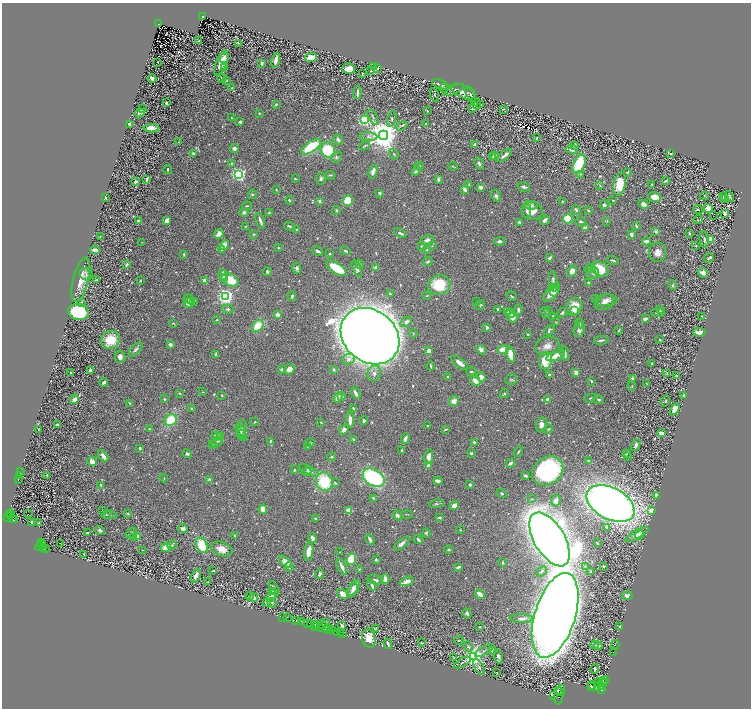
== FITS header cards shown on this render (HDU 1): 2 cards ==
NAXIS1  =                 1498
NAXIS2  =                 1412

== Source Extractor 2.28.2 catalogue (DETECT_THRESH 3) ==
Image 1498 x 1412 px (HDU 1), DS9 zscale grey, zoomed out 1/2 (1 PNG px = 2 x 2 image px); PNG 753 x 710 px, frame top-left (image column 2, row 1411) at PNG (2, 3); each listed source drawn as its Kron ellipse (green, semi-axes under 4 px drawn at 4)
Background 0.265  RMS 0.0085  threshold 0.0255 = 3 sigma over >= 5 px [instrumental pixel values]
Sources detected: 860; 93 cannot appear on this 1/2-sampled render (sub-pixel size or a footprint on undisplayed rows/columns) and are neither listed nor drawn; of the other 767, the 500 brightest by FLUX_AUTO listed and drawn (267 fainter detections omitted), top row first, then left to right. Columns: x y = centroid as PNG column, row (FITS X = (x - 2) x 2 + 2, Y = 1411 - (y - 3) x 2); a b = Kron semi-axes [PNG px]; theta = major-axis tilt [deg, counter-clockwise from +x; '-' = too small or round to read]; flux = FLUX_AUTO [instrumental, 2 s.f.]
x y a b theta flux
202 17 3 2 - 13
159 24 3 2 - 22
199 41 3 2 - 1.6
238 43 3 2 - 1.4
224 58 5 4 - 8.3
311 58 6 4 8 29
276 60 7 3 78 10
157 62 2 1 - 1.3
221 63 13 5 69 33
261 64 3 3 - 6.1
374 66 3 3 - 1.6
224 68 3 2 - 3.5
377 68 3 2 - 2.7
349 69 6 5 - 15
371 71 2 1 - 1.3
362 73 3 2 - 1.3
152 78 4 3 - 9.1
221 78 5 2 - 1.5
227 81 3 3 - 1.6
440 84 9 3 -20 6.1
232 88 3 2 - 2.4
444 88 4 3 - 1.3
454 90 10 2 27 3.5
463 92 13 6 -26 9.5
357 93 6 2 86 6.8
434 95 7 3 -71 2.2
471 95 9 3 -66 3.6
166 103 3 2 - 3.3
276 104 2 2 - 4.5
476 104 6 3 -57 1.8
481 105 3 2 - 1.7
143 109 4 2 - 1.7
473 109 2 2 - 1.4
503 109 2 2 - 1.6
427 111 3 2 - 1.4
140 113 5 3 - 3.6
259 113 2 2 - 2.5
373 117 8 3 -62 2.7
231 118 2 2 - 1.4
392 119 8 4 74 3.5
364 120 3 3 - 380
240 122 3 2 - 4
426 123 3 2 - 1.4
130 124 4 2 - 8.2
402 126 6 2 31 1.8
152 128 8 4 -1 13
383 135 5 5 - 4800
368 137 9 4 -2 5.8
537 138 2 2 - 1.8
338 139 5 3 - 6.3
179 142 3 2 - 1.3
475 144 3 3 - 3.8
574 145 3 2 - 3.6
365 146 5 2 - 1.6
311 147 12 5 35 92
234 149 4 3 - 5.5
572 149 6 4 -8 11
328 150 8 7 - 79
193 153 3 3 - 4.2
670 153 3 2 - 1.7
394 154 5 2 - 1.7
495 156 4 3 - 11
504 156 9 3 38 7.3
336 157 6 4 48 3.5
493 157 4 2 - 3.6
232 163 3 2 - 1.6
479 164 6 3 -59 3.4
579 164 10 5 66 77
419 166 4 2 - 2.1
453 166 4 2 - 1.4
168 169 4 3 - 2.4
416 171 6 3 46 3.7
373 172 7 4 72 9
628 172 3 2 - 1.6
239 174 3 3 - 610
580 174 4 3 - 1.4
330 175 5 3 - 1.9
147 179 4 2 - 5.1
295 179 3 1 - 1.5
321 179 6 4 75 3.6
438 179 3 2 - 7.2
666 181 4 2 - 2.5
136 182 3 2 - 3.5
469 184 3 2 - 1.6
620 184 11 6 78 35
600 185 3 3 - 1.9
652 185 3 2 - 1.8
481 187 4 3 - 7.2
524 187 6 3 -14 4.4
276 190 3 2 - 1.3
465 190 4 3 - 6.9
379 193 3 2 - 3.3
252 194 5 4 - 2.4
496 196 6 4 -64 4.4
704 196 4 4 - 1.4
105 197 3 2 - 2.8
654 197 6 4 -10 17
724 197 3 2 - 2.6
729 197 6 3 -60 2.8
725 199 3 3 - 5.7
289 200 4 3 - 2.3
613 200 2 2 - 2.1
320 201 3 3 - 2.8
348 201 5 5 - 77
562 201 3 2 - 1.9
644 204 5 4 - 7.3
531 205 7 4 -8 3.8
604 205 4 4 - 2.7
247 206 5 2 - 1.9
708 208 5 4 - 17
336 210 4 3 - 2.4
527 210 7 3 -87 3.5
576 210 5 3 - 3
588 210 2 2 - 1.8
698 210 5 2 - 1.5
532 211 10 9 - 19
244 212 4 4 - 4.5
269 212 2 2 - 1.5
725 214 4 3 - 8.3
714 216 2 2 - 27
568 219 5 4 - 100
698 219 5 2 - 1.4
167 220 3 3 - 15
545 220 5 3 - 4.6
138 221 3 2 - 2.8
260 221 8 2 -71 6.2
607 221 3 3 - 1.4
519 222 3 3 - 4
581 222 5 3 - 2.5
245 226 3 3 - 1.5
289 226 5 2 - 2.7
636 226 3 2 - 3.1
586 228 4 3 - 11
297 230 2 2 - 3.8
656 231 3 3 - 7.6
400 233 6 2 -22 4.5
689 233 3 2 - 2.4
219 234 5 4 - 12
631 234 4 2 - 6.6
254 235 3 2 - 2.4
100 237 2 2 - 2
711 239 2 2 - 33
427 240 7 4 12 7.7
704 240 8 4 -80 4.2
499 241 5 3 - 4.2
646 241 4 2 - 6.6
142 242 2 2 - 1.3
224 245 5 4 - 13
421 246 4 3 - 3
432 246 3 3 - 1.3
696 246 3 3 - 1.4
278 248 3 2 - 1.6
95 250 5 3 - 8.1
222 250 3 3 - 1.3
427 250 4 3 - 1.8
318 251 6 3 -34 4.5
345 251 5 3 - 3.1
657 252 9 8 - 14
329 253 2 2 - 2.6
184 254 4 3 - 1.9
550 258 4 3 - 4.3
709 258 5 2 - 3.9
613 260 6 2 -16 2.5
428 261 5 2 - 2.1
127 264 3 2 - 5.2
360 264 4 3 - 2.1
375 267 3 3 - 3.9
297 268 5 4 - 4.8
337 268 12 5 -33 69
357 269 9 4 -68 6.2
590 269 5 4 - 3.5
600 269 9 7 -29 47
572 271 6 4 60 12
267 272 4 3 - 2.8
593 273 6 5 - 4.4
703 273 5 4 - 11
86 274 7 6 - 5.4
223 275 5 3 - 20
224 278 3 3 - 10
81 279 22 7 76 29
96 280 3 2 - 1.8
230 280 9 6 -28 60
140 281 2 2 - 1.8
205 281 4 3 - 8.3
553 281 10 3 -82 5.4
588 283 4 3 - 1.7
439 285 11 9 23 73
672 285 5 4 - 2.7
554 291 5 4 - 9.5
552 293 11 5 51 20
390 294 4 3 - 2
226 296 3 3 - 770
292 296 4 3 - 2.8
427 296 4 2 - 1.4
512 296 5 2 - 1.5
596 298 4 2 - 1.3
189 299 6 3 -26 3.9
606 300 11 6 4 9.6
193 301 4 2 - 3.5
477 301 2 2 - 3.5
81 302 3 2 - 1.6
604 302 10 7 29 8.9
188 303 5 5 - 8.2
480 305 5 4 - 2.4
574 307 9 7 56 32
228 309 6 4 -13 3.2
498 310 3 2 - 4.6
518 310 5 3 - 3.7
548 310 3 2 - 2.5
660 310 3 3 - 8
508 311 3 3 - 4.1
574 311 4 3 - 3.3
78 312 10 8 -11 150
510 313 4 3 - 9.9
545 313 6 3 -60 4.6
562 313 5 3 - 3.2
658 313 7 3 -5 2.9
277 315 3 3 - 11
553 316 3 3 - 1.4
702 316 2 2 - 1.3
513 318 5 4 - 7.5
645 319 4 3 - 7.6
217 320 3 3 - 1.7
406 322 6 4 33 7.6
556 322 4 3 - 1.4
173 323 2 2 - 1.3
580 323 5 2 - 1.5
258 326 7 5 48 42
487 327 3 3 - 3.9
549 330 6 3 41 3.8
579 330 7 5 68 7.5
619 330 4 3 - 1.6
699 332 6 3 -3 15
413 333 4 2 - 1.3
528 334 3 2 - 1.3
370 336 31 26 -39 4500
110 340 9 8 - 42
601 340 7 2 9 4.2
660 340 2 2 - 4.7
170 344 3 3 - 8.1
547 346 12 9 12 15
503 349 6 3 16 20
136 350 9 4 47 5.8
481 350 5 4 - 9
429 351 2 2 - 32
216 354 3 3 - 3.8
511 354 8 4 -75 26
565 354 7 2 -82 4
556 356 10 4 21 20
120 357 6 5 - 7.5
349 359 6 5 - 6.4
546 361 9 6 78 52
460 363 10 4 -38 10
652 364 3 2 - 2.4
431 366 4 2 - 2.2
281 369 3 3 - 2.9
289 369 5 5 - 14
334 369 3 2 - 3.6
90 370 3 2 - 5.2
471 372 5 2 - 1.9
71 373 3 2 - 2.9
374 373 8 6 69 8.3
576 373 4 3 - 9
667 374 4 3 - 1.7
549 375 3 3 - 5.3
676 376 4 3 - 2.4
447 377 2 2 - 2.2
481 377 5 4 - 11
632 379 4 3 - 2.8
511 380 6 5 - 3
475 381 5 4 - 15
591 381 3 2 - 2
104 382 4 2 - 6.9
647 384 3 2 - 1.7
632 386 5 2 - 1.3
203 392 3 2 - 1.4
179 393 3 2 - 1.5
356 393 6 2 -63 7.4
504 394 4 3 - 2.3
222 395 2 2 - 1.9
684 395 3 3 - 2.2
341 396 3 2 - 5.3
338 397 5 3 - 14
590 398 6 2 17 1.9
74 399 5 4 - 9.6
164 399 2 2 - 2.5
547 399 4 3 - 4.3
599 400 5 3 - 2.5
454 401 5 5 - 12
665 401 6 4 58 2.3
130 403 4 2 - 2.5
192 408 3 3 - 2.2
353 408 3 2 - 3.4
675 409 6 4 60 19
171 420 6 5 - 54
350 420 7 3 89 12
364 421 4 2 - 4.2
255 422 4 3 - 1.7
321 422 3 2 - 1.6
57 425 3 2 - 2.1
541 425 7 5 80 7.6
427 426 2 2 - 1.3
242 428 8 4 82 5.1
38 429 3 1 - 1.3
149 429 4 3 - 1.6
445 429 4 2 - 2
548 429 4 3 - 2.1
344 430 5 4 - 6.5
241 431 8 3 -70 3.8
661 433 4 3 - 16
242 435 6 3 -61 1.7
217 436 5 4 - 9.1
220 436 4 3 - 3.1
405 438 5 2 - 8.2
354 439 3 2 - 2.1
219 441 3 3 - 1.3
270 441 4 3 - 1.6
217 442 6 3 41 3.4
474 442 3 3 - 3.8
310 443 4 3 - 1.7
213 445 3 3 - 1.6
636 445 6 4 64 4.8
307 446 2 2 - 1.7
140 448 2 2 - 2.5
402 450 2 2 - 2
518 452 6 2 57 2.1
471 453 3 2 - 2.4
626 453 3 2 - 2.5
187 454 5 3 - 3
103 456 6 3 -56 10
429 456 7 4 81 14
627 456 4 2 - 1.5
331 457 4 2 - 2.1
92 461 5 4 - 12
589 461 4 3 - 2.9
510 463 4 2 - 7
428 465 3 2 - 5.4
294 470 2 2 - 3.1
309 470 11 3 -26 4.4
548 471 16 13 36 250
20 472 2 1 - 5.8
307 472 4 3 - 2.6
19 475 4 1 - 31
47 475 3 2 - 1.6
525 476 4 3 - 3.1
164 478 4 2 - 1.6
374 478 12 8 -31 220
18 479 2 2 - 160
209 480 2 2 - 18
438 481 4 2 - 11
324 482 9 8 - 89
335 483 4 3 - 2.8
100 485 2 2 - 2.8
470 485 3 2 - 3.6
502 493 5 3 - 2.8
656 495 4 2 - 6.8
373 498 3 2 - 3.3
532 499 4 3 - 1.6
556 500 6 4 74 7.1
436 504 7 4 6 3
610 504 26 15 -28 1400
454 506 5 4 - 11
263 509 4 4 - 13
651 510 4 3 - 9.9
102 511 3 2 - 1.3
349 511 3 3 - 19
10 513 4 3 - 120
28 514 2 1 - 23
128 514 3 3 - 1.9
407 514 6 2 -3 1.4
11 515 2 1 - 49
106 515 4 3 - 1.7
110 515 7 2 -6 2.4
397 515 5 4 - 4.2
8 517 5 2 - 290
439 517 3 2 - 2.9
13 519 3 1 - 9.5
315 519 3 3 - 2.8
15 520 2 2 - 32
32 522 2 2 - 1.8
38 523 4 2 - 2.1
606 527 3 2 - 1.7
183 529 4 3 - 8.8
100 530 5 4 - 4.8
460 530 2 2 - 1.6
87 533 4 2 - 3.1
131 533 6 3 38 2.1
426 533 4 4 - 2.1
637 534 13 4 29 6.2
234 535 4 3 - 1.6
640 535 5 3 - 1.7
138 536 3 3 - 10
134 538 3 2 - 3.2
312 538 5 3 - 8.9
370 539 6 3 -62 6.3
549 539 30 15 -59 3900
418 540 5 3 - 3.5
42 542 3 2 - 120
60 543 2 1 - 56
597 543 2 2 - 1.7
402 544 9 4 41 6.6
42 545 4 2 - 240
172 545 5 3 - 2.2
202 545 8 5 -67 47
40 547 4 3 - 350
166 547 5 4 - 23
44 548 4 2 - 120
46 549 2 1 - 1.6
222 549 11 7 -19 18
142 550 2 1 - 1.4
449 550 4 3 - 2
309 551 9 4 80 18
340 552 2 2 - 1.4
84 554 2 2 - 1.5
351 559 6 4 72 77
376 560 3 3 - 3.4
285 562 7 4 -41 13
503 563 3 2 - 2.6
585 566 4 3 - 1.4
603 566 3 2 - 2.4
289 567 5 3 - 1.8
342 567 8 3 -65 7.1
458 567 4 2 - 4.1
359 569 3 2 - 1.6
213 571 2 2 - 2.2
541 571 6 3 39 3
591 572 3 2 - 3.6
319 574 5 3 - 3.8
196 576 7 3 64 9.4
385 579 5 2 - 13
375 580 7 3 -13 5
406 581 7 3 20 16
208 582 2 1 - 3.2
372 586 5 2 - 3.9
274 588 8 3 -63 3.8
354 588 9 4 62 11
353 590 7 4 59 7.9
272 591 3 3 - 3
343 594 6 4 -38 12
480 594 5 3 - 20
272 595 7 3 37 13
249 596 4 2 - 1.9
627 596 5 4 - 7.8
254 598 4 3 - 9.5
267 602 3 3 - 22
272 603 5 3 - 2.2
467 613 5 4 - 3.8
555 615 44 20 73 5900
282 617 2 1 - 5.6
287 618 3 1 - 7.2
522 618 11 4 0 8
297 621 3 3 - 27
301 621 3 1 - 18
310 623 4 1 - 220
326 623 3 3 - 1.8
308 624 2 2 - 170
315 624 2 1 - 170
322 624 2 1 - 98
342 625 3 2 - 3.6
314 626 3 1 - 120
316 626 2 2 - 72
480 627 3 2 - 1.4
620 627 3 2 - 3
320 628 3 1 - 160
328 628 3 2 - 260
375 629 3 2 - 1.3
329 630 3 1 - 150
331 630 3 2 - 260
338 633 2 2 - 360
340 633 3 2 - 29
343 634 3 1 - 100
369 639 9 6 -72 28
459 640 5 3 - 1.8
421 643 3 2 - 1.3
388 644 5 2 - 4.3
594 645 4 3 - 2.8
615 645 4 1 - 110
598 646 4 3 - 5.1
468 647 5 3 - 2.5
492 650 3 3 - 8.7
484 651 10 3 31 4
613 652 2 1 - 23
498 656 7 3 -76 7.5
474 657 4 3 - 1400
454 658 3 2 - 3.2
462 662 9 2 29 2.6
479 667 9 3 -57 3.2
595 669 5 2 - 3.2
497 672 2 2 - 2.4
604 682 2 1 - 380
599 683 4 2 - 620
601 684 9 4 43 2300
591 686 4 2 - 1300
594 686 7 4 -31 2900
602 687 4 2 - 750
601 689 2 2 - 550
561 690 5 2 - 600
558 691 3 2 - 730
554 696 3 2 - 920
559 696 9 3 85 1100
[267 fainter detections neither listed nor drawn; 93 sub-pixel or undisplayed-footprint detections neither listed nor drawn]